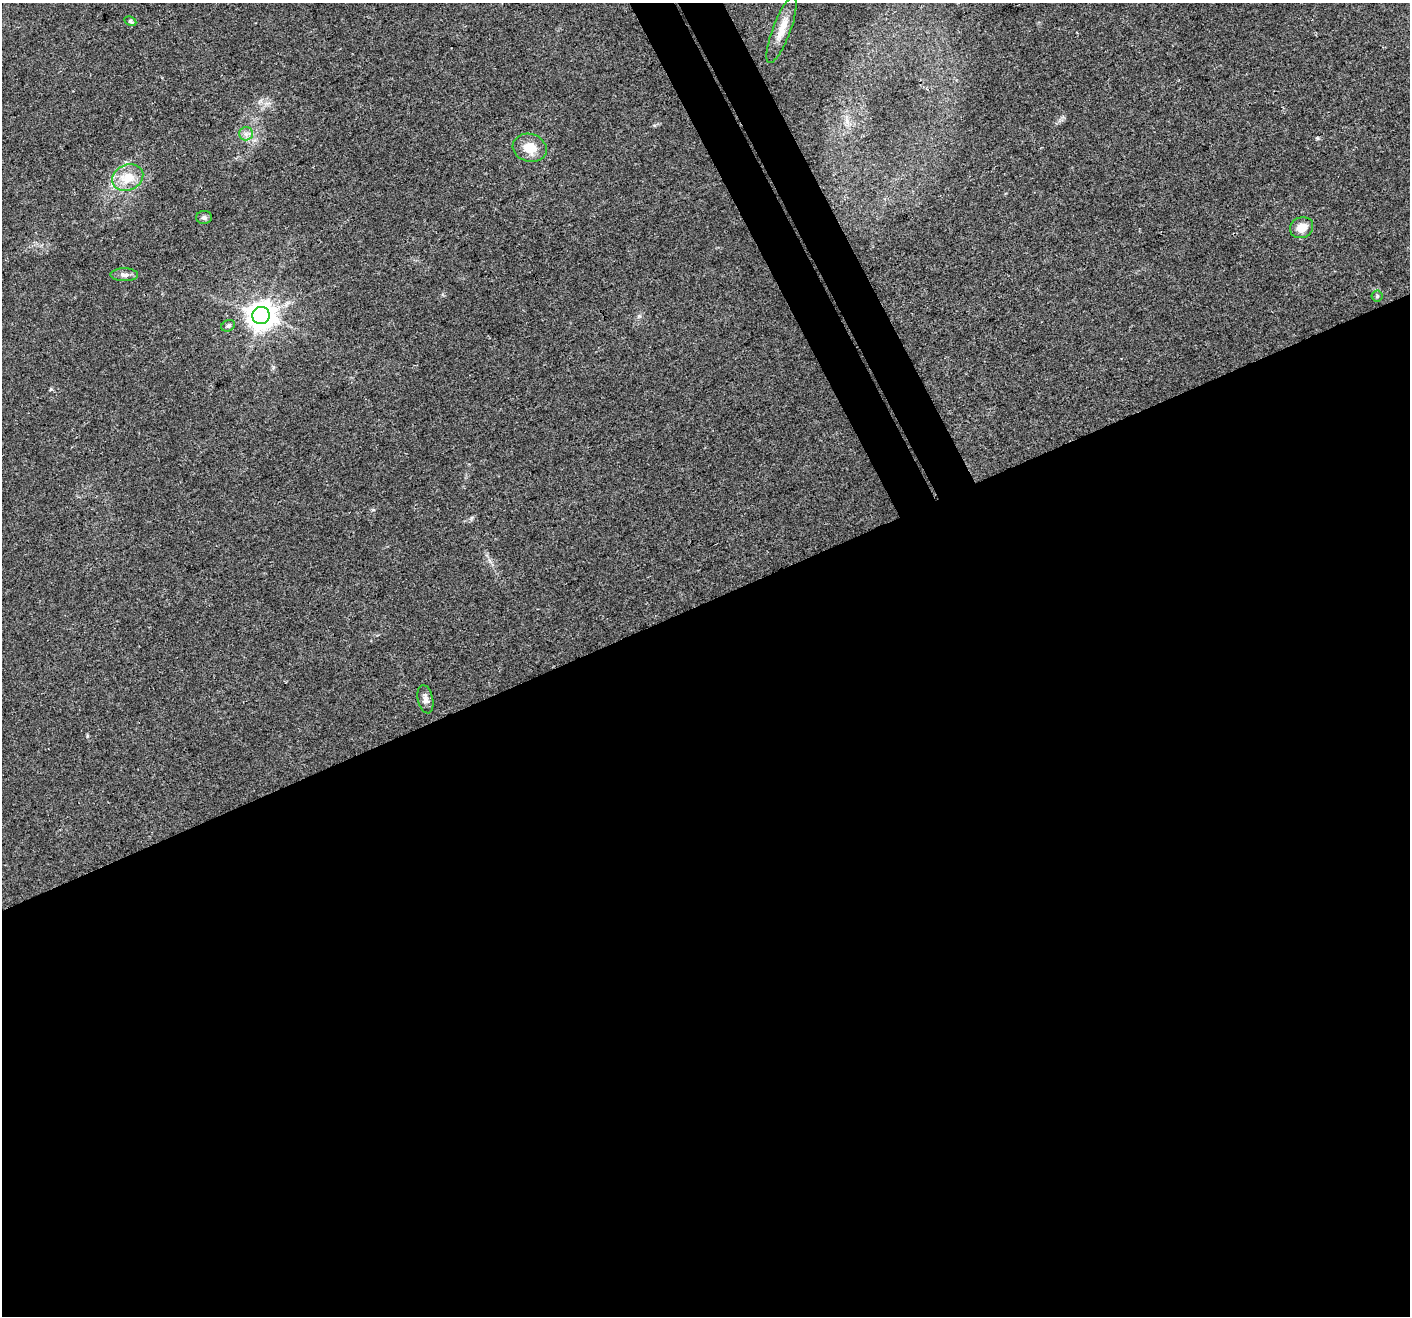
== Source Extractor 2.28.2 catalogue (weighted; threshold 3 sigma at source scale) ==
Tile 15 of 4 x 4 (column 3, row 4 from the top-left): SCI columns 2883-4290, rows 220-1533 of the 5761 x 5639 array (HDU 1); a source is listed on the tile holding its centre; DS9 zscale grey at full resolution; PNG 1412 x 1318 px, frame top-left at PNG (2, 3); each listed source drawn as its Kron ellipse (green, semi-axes under 4 px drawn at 4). Shown black and unused: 57% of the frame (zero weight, under 3 of 4 exposures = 7% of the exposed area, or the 3 px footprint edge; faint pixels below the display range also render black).
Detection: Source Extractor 2.28.2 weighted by HDU 2 'WHT'; one run over the whole footprint, this tile lists its part. Background 0.0499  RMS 0.0041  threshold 0.0185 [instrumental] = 3 sigma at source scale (4.5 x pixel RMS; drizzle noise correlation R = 1.50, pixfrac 1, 0.0396/0.0396 arcsec/px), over >= 5 px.
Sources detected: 12; all 12 listed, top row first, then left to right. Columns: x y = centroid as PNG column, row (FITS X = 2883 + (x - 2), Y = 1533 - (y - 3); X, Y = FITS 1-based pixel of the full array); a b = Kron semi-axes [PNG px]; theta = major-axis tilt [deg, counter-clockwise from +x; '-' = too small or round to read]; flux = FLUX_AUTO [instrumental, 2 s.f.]
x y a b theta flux
130 21 6 4 -27 0.62
782 30 35 9 69 6.4
246 134 7 6 - 1.4
530 148 17 14 -16 7.2
128 178 16 12 27 8.6
204 217 8 6 0 1.2
1302 228 12 10 27 4.7
124 275 14 6 0 1.8
1377 296 5 5 - 0.67
261 315 9 8 - 530
228 326 7 5 27 0.98
425 699 14 7 -78 2
Unlisted compact peaks at least as high as the median listed source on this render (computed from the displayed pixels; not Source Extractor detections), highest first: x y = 51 389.